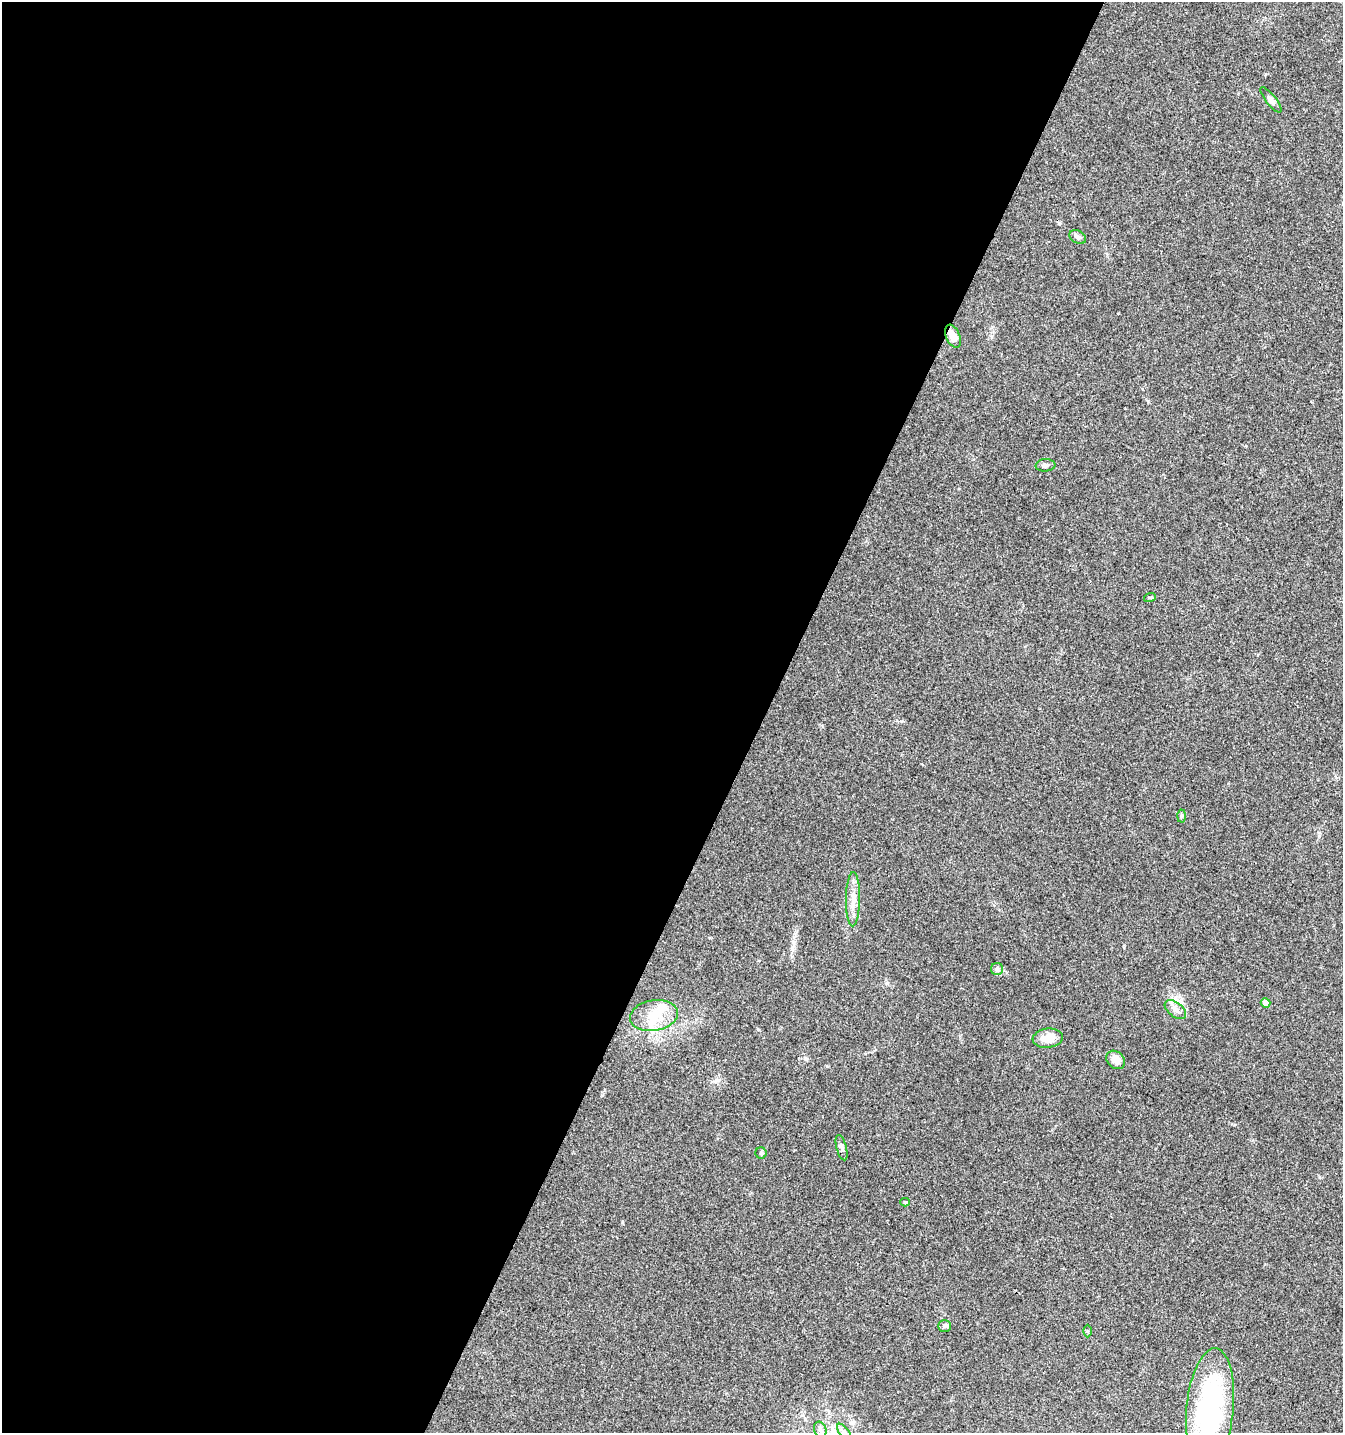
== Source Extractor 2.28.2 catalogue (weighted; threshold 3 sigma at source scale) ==
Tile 5 of 4 x 4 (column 1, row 2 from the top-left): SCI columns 202-1542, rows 2868-4298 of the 5831 x 5728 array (HDU 1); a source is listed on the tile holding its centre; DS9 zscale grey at full resolution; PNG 1345 x 1435 px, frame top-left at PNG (2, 2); each listed source drawn as its Kron ellipse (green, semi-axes under 4 px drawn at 4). Shown black and unused: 57% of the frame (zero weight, under 3 of 4 exposures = <1% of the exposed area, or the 3 px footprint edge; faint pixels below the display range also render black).
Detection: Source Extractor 2.28.2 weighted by HDU 2 'WHT'; one run over the whole footprint, this tile lists its part. Background 0.0442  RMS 0.0035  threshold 0.0156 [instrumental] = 3 sigma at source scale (4.5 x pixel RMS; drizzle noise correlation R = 1.50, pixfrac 1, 0.0396/0.0396 arcsec/px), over >= 5 px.
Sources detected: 22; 1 inside a brighter object's white glare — neither listed nor drawn; the other 21 listed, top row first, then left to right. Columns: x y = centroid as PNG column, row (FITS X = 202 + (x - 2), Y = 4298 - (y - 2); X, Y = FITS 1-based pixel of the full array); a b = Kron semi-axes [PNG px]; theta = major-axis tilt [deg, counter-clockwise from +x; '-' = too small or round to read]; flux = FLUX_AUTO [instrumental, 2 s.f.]
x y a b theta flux
1271 100 15 5 -52 1.2
1078 237 9 6 -30 1.4
953 336 12 6 -67 3.6
1045 465 10 6 5 1.1
1150 597 6 3 17 0.38
1181 816 6 4 88 0.52
853 899 27 7 89 3.7
997 969 6 6 - 0.82
1266 1003 5 4 - 2
1175 1010 12 7 -38 1.9
654 1016 24 15 10 8.3
1048 1038 15 9 6 4.7
1116 1060 10 8 -42 2.9
842 1148 13 5 -75 1.1
761 1153 5 5 - 0.55
905 1202 4 4 - 0.35
944 1326 6 6 - 0.72
1087 1331 6 4 -89 0.45
1210 1408 60 23 84 50
820 1430 8 6 -70 1
844 1432 10 5 -54 1.1
Overlapping masked pixels (flux is a lower limit): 1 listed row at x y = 953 336
Isophote crosses this tile's border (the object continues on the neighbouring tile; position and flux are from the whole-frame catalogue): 2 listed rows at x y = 1210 1408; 844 1432
Unlisted compact peaks at least as high as the median listed source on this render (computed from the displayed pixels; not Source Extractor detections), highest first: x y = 901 721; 622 1222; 602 1095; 805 1058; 887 983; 758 1029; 1265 74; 718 1080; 1319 836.